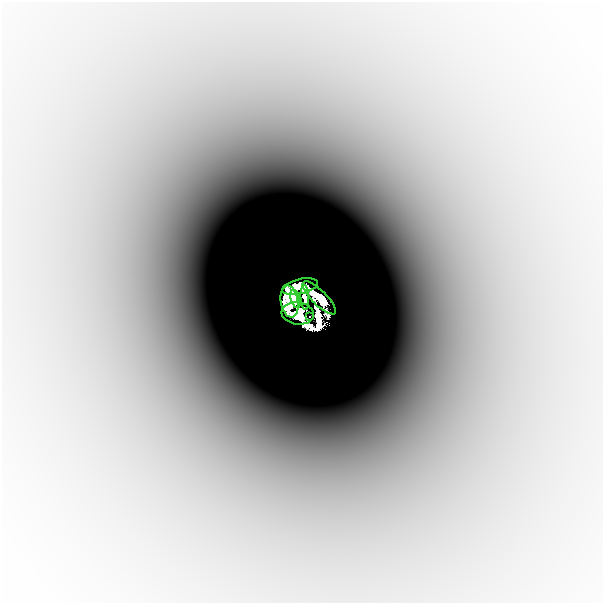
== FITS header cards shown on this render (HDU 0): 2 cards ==
NAXIS1  =                  601
NAXIS2  =                  601

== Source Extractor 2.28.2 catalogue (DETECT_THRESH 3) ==
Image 601 x 601 px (HDU 0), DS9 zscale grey, 1 PNG px = 1 image px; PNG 605 x 605 px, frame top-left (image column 1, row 601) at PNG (2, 2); each listed source drawn as its Kron ellipse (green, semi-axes under 4 px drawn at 4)
Background -2.21e-04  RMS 4.1e-05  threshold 1.24e-04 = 3 sigma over >= 5 px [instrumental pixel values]
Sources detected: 9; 2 with non-positive FLUX_AUTO (blend fragments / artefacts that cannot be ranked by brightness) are neither listed nor drawn; the other 7 listed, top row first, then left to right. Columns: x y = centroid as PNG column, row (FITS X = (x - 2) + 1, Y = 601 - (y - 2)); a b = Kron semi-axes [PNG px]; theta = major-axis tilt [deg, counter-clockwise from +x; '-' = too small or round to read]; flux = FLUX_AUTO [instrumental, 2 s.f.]
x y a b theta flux
300 286 18 7 13 2.2
305 297 12 4 -87 0.26
319 298 22 7 -45 1.4
295 299 9 4 -75 1.2
290 302 16 8 -80 3.9
298 313 16 11 -7 0.91
310 316 2 2 - 0.0078
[2 non-positive-flux detections neither listed nor drawn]